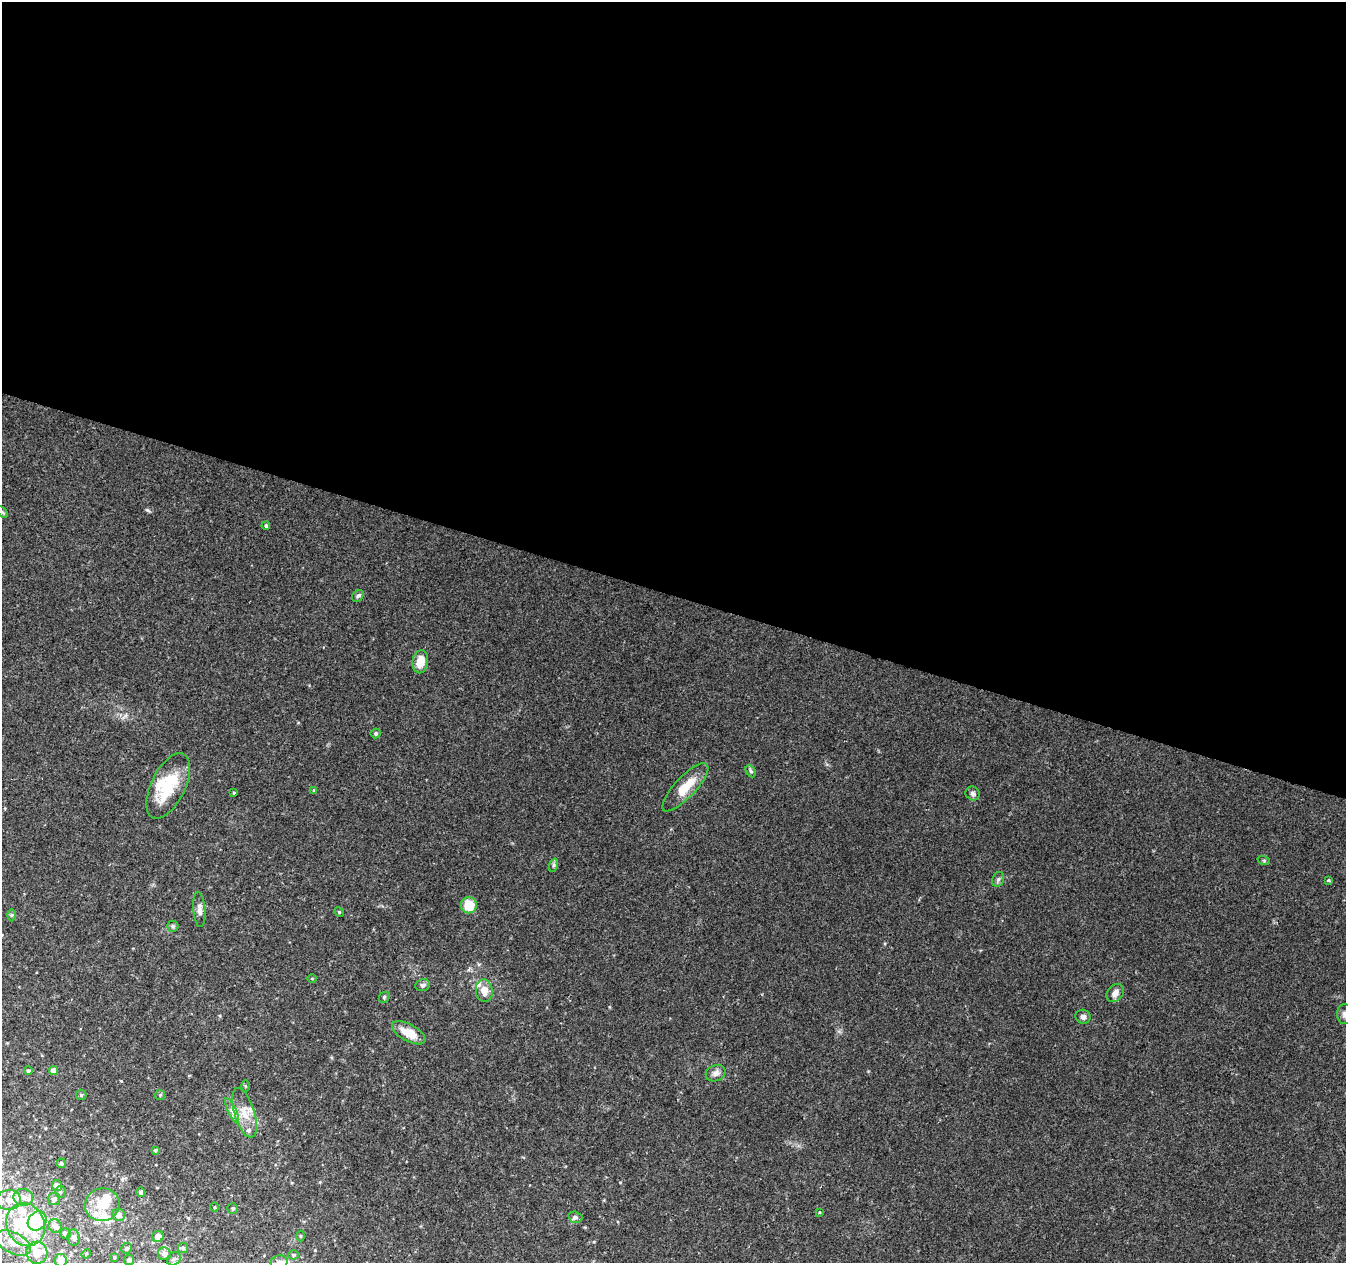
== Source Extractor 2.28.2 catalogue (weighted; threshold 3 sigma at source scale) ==
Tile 3 of 4 x 4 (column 3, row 1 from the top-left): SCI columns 2695-4038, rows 4063-5323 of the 5382 x 5538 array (HDU 1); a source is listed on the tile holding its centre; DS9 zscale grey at full resolution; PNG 1348 x 1265 px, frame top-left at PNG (2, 2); each listed source drawn as its Kron ellipse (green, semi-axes under 4 px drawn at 4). Shown black and unused: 47% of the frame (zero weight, under 2 of 3 exposures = <1% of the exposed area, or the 3 px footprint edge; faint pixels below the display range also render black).
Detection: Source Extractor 2.28.2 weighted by HDU 2 'WHT'; one run over the whole footprint, this tile lists its part. Background 0.0592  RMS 0.0067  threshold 0.0301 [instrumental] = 3 sigma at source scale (4.5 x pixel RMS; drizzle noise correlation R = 1.50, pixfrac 1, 0.0396/0.0396 arcsec/px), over >= 5 px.
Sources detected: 83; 2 inside a brighter object's white glare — neither listed nor drawn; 12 inside a brighter listed object's ellipse — not listed separately; the other 69 listed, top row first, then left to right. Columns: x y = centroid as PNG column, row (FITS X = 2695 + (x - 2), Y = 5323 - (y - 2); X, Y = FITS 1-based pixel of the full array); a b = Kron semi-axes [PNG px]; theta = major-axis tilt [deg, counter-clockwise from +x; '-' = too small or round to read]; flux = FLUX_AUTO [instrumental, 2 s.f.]
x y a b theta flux
2 512 7 4 -45 1.1
266 526 4 4 - 1.2
358 596 6 5 - 1.2
420 662 11 8 80 10
376 733 5 4 - 1.2
751 771 6 4 -60 1
168 786 35 17 64 28
685 787 31 10 47 15
314 790 4 4 - 0.55
234 793 4 3 - 0.74
973 793 7 6 - 1.8
1264 861 6 4 -19 0.83
554 865 7 4 71 1.1
998 879 8 5 69 1.6
1328 880 3 2 - 0.74
469 905 8 8 - 15
199 910 18 6 -85 3.2
339 912 5 4 - 0.74
12 915 6 4 -90 0.92
173 926 5 5 - 1.6
312 979 5 3 - 0.56
423 985 7 6 - 2
484 991 11 8 -82 6.9
1115 993 10 7 51 4
384 997 6 5 - 0.99
1345 1014 10 8 -84 2.8
1083 1017 7 7 - 2.2
409 1033 18 8 -28 11
28 1071 4 4 - 1.1
53 1071 4 4 - 4.3
716 1073 10 8 23 3
245 1086 5 3 - 0.67
81 1095 5 5 - 1.1
160 1095 5 5 - 0.95
232 1111 13 4 -65 2.9
244 1113 26 10 -73 10
155 1150 4 4 - 0.91
61 1163 4 4 - 1.3
57 1186 5 5 - 2.8
60 1192 6 5 - 1.1
141 1192 4 4 - 1.7
23 1197 10 8 -9 4.1
54 1199 6 6 - 2.3
9 1200 12 10 4 6.3
102 1205 17 16 - 13
215 1207 4 3 - 0.58
233 1208 5 5 - 1.1
820 1212 3 3 - 0.85
119 1215 6 6 - 2.9
575 1217 7 5 -15 1.7
37 1221 10 8 48 38
26 1225 22 19 -67 30
55 1226 7 6 - 3.6
65 1234 5 5 - 2
158 1236 6 5 - 4.9
300 1236 5 3 - 0.74
74 1238 8 6 -85 2.9
13 1243 19 10 -26 7.7
127 1248 5 5 - 1.5
183 1248 5 5 - 1
37 1253 11 10 - 7.4
86 1254 5 4 - 0.66
164 1254 6 6 - 2.9
293 1255 5 4 - 1
114 1257 3 3 - 0.77
174 1259 7 6 - 1.7
61 1260 6 6 - 5.8
129 1260 5 5 - 2.6
279 1262 8 7 - 2.5
Isophote crosses this tile's border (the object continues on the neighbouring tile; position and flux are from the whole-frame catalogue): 4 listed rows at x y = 2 512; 1345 1014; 61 1260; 279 1262
Unlisted compact peaks at least as high as the median listed source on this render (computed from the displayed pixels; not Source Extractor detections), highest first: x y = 147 510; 620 1182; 121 1081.